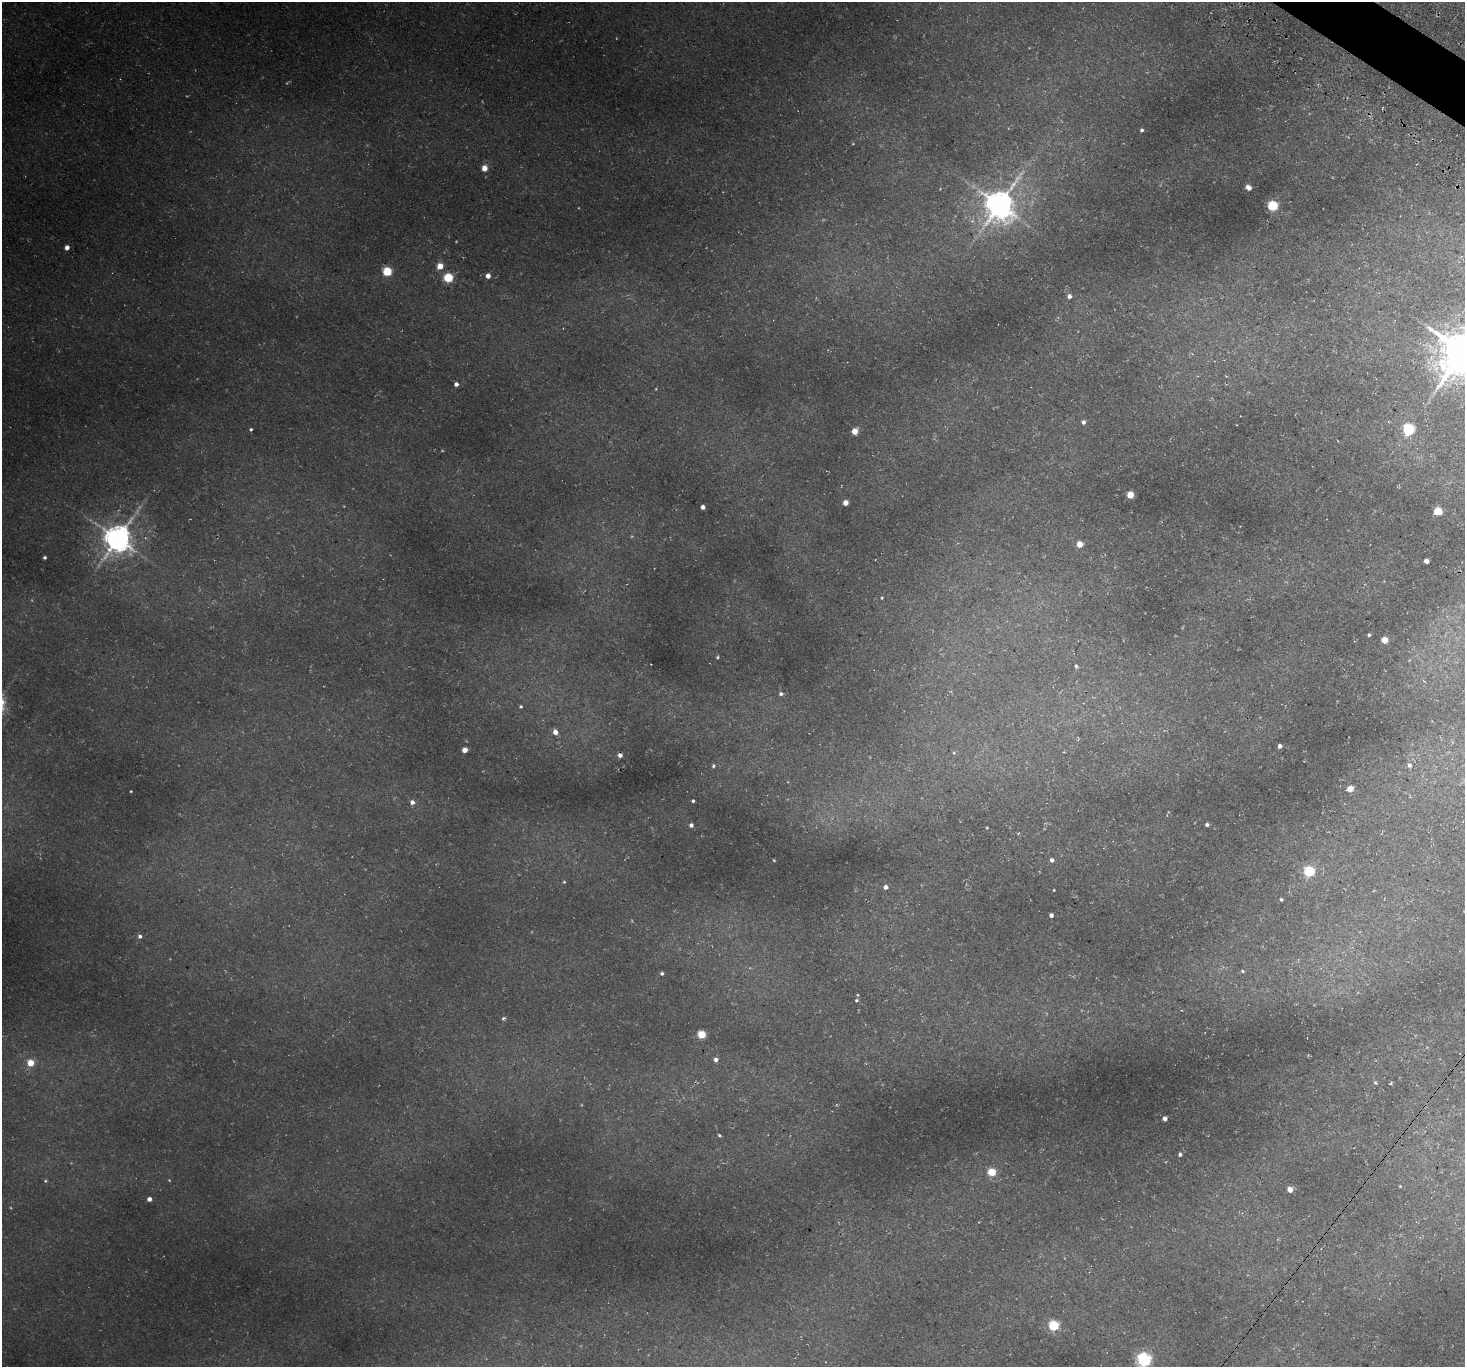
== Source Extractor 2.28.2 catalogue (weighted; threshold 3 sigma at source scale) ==
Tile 10 of 4 x 4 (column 2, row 3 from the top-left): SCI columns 1530-2992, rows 1713-3077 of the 5988 x 6014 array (HDU 1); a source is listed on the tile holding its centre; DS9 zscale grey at full resolution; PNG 1467 x 1369 px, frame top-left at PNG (2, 2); no overlay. Shown black and unused: <1% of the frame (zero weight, under 3 of 4 exposures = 5% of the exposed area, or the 3 px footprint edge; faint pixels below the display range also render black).
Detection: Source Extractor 2.28.2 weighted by HDU 2 'WHT'; one run over the whole footprint, this tile lists its part. Background 0.0418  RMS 0.0071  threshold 0.0321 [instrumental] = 3 sigma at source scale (4.5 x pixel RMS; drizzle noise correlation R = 1.50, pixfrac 1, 0.05/0.05 arcsec/px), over >= 5 px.
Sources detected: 78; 3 too faint to see at this stretch — not listed; the other 75 listed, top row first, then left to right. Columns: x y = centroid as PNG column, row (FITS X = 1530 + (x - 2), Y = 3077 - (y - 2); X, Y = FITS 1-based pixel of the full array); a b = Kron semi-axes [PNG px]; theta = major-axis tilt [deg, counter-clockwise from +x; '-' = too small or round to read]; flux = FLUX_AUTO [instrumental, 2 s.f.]
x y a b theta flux
1142 130 4 3 - 1.2
853 144 4 3 - 0.46
484 168 4 4 - 9.3
1248 187 5 4 - 4.1
999 205 9 9 - 1000
1273 206 5 5 - 52
67 247 4 4 - 3.8
440 266 4 4 - 11
387 271 5 5 - 40
488 276 4 4 - 4
448 278 5 5 - 47
1069 296 5 5 - 2.6
1463 352 15 12 46 3100
456 384 4 4 - 3.2
656 389 4 3 - 0.42
1083 422 5 4 - 2.2
251 429 4 3 - 0.92
1408 429 6 5 - 87
855 431 5 4 - 8.3
1130 495 5 5 - 13
846 503 4 4 - 6.7
703 507 4 4 - 3.3
1438 511 5 5 - 22
118 539 8 8 - 970
1080 544 4 4 - 9.8
45 557 3 3 - 1.2
1426 561 4 4 - 4
882 598 4 3 - 0.62
1369 635 4 4 - 0.9
1384 640 5 4 - 11
717 657 4 3 - 0.8
1076 666 5 3 - 1
781 694 5 4 - 1.5
521 706 5 5 - 0.91
555 732 5 5 - 4.7
1280 746 4 4 - 2.8
465 750 4 4 - 6.1
954 753 5 4 - 0.81
620 755 4 4 - 3
1409 765 6 5 - 1.8
713 766 5 5 - 1.1
1350 789 5 4 - 9.7
131 791 3 2 - 0.53
693 801 3 3 - 0.97
412 802 5 5 - 2.8
691 825 4 4 - 1.9
1207 825 4 3 - 1.5
987 828 4 2 - 0.5
774 860 3 3 - 0.53
1052 860 4 4 - 2.3
1309 871 5 5 - 62
886 887 5 4 - 2.2
1054 890 3 2 - 0.52
1281 899 3 3 - 1.1
1051 915 4 4 - 2
140 936 5 4 - 1.8
1242 971 6 5 - 1.2
662 973 4 4 - 1.4
856 1000 4 4 - 0.93
503 1018 5 3 - 1
702 1034 5 5 - 26
716 1060 5 4 - 2.5
31 1063 5 4 - 15
1375 1083 5 4 - 0.82
1391 1083 3 3 - 0.74
1165 1118 4 4 - 2.3
719 1135 4 3 - 0.86
1180 1154 4 4 - 1.7
992 1172 5 5 - 23
45 1181 6 4 -21 0.86
1400 1186 4 3 - 0.51
1290 1189 4 4 - 6.3
149 1199 4 4 - 3.7
1054 1326 5 5 - 56
1144 1360 6 6 - 180
Isophote crosses this tile's border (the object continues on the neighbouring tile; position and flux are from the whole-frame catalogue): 2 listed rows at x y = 1463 352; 1144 1360